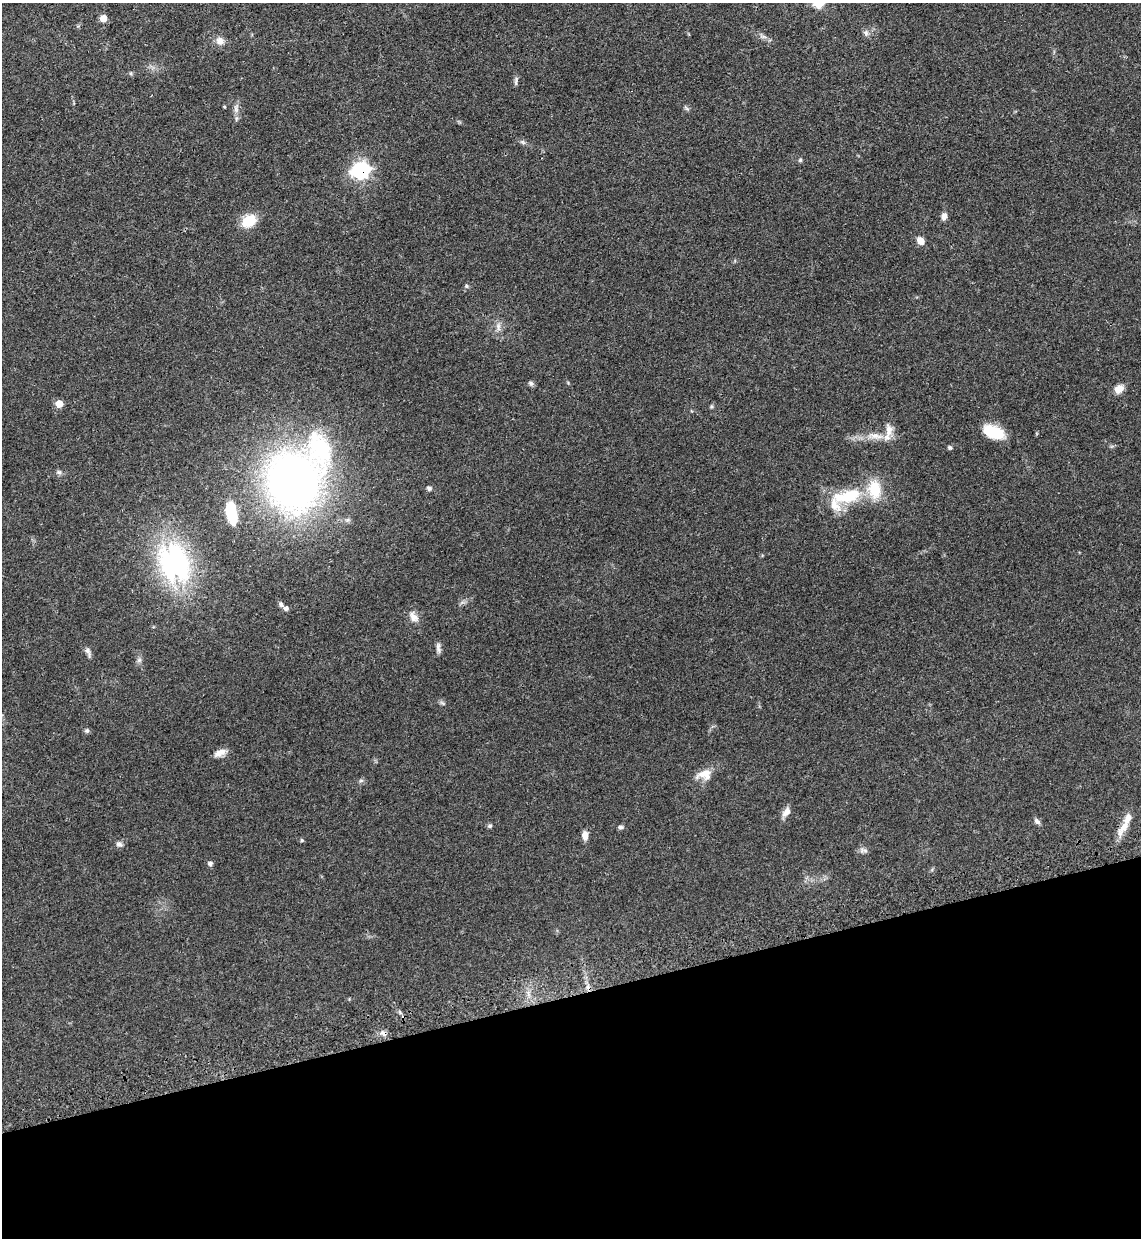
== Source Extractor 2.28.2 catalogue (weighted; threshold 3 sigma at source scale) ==
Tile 14 of 4 x 4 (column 2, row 4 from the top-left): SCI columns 1338-2476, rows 73-1308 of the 5070 x 5089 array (HDU 1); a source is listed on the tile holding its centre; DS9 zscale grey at full resolution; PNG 1143 x 1240 px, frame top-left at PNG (2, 3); no overlay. Shown black and unused: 20% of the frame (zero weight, under 3 of 4 exposures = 6% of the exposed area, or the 3 px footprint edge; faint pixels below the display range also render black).
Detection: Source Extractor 2.28.2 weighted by HDU 2 'WHT'; one run over the whole footprint, this tile lists its part. Background 0.0412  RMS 0.0064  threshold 0.029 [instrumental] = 3 sigma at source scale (4.5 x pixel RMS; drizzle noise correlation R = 1.50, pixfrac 1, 0.05/0.05 arcsec/px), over >= 5 px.
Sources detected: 56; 1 inside a brighter object's white glare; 1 cosmic-ray / hot-pixel residue — not listed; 4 inside a brighter listed object's ellipse — not listed separately; the other 50 listed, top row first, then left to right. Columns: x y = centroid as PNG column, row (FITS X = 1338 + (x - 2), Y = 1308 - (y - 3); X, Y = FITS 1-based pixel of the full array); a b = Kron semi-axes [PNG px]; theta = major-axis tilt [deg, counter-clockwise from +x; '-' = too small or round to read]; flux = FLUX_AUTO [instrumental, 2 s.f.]
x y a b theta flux
103 18 7 6 - 6.4
866 33 8 7 - 2.1
763 37 9 4 -8 1.8
220 41 10 9 - 4.3
516 81 13 3 86 1.4
224 107 3 3 - 0.6
687 108 10 2 -36 0.91
236 109 12 6 -83 3
523 142 8 5 -26 1.4
800 160 5 5 - 0.88
361 170 8 8 - 150
944 216 9 6 82 3.2
249 221 14 11 34 16
921 241 7 6 - 5.8
466 286 6 5 - 1.1
498 327 13 6 -81 3.2
531 383 7 6 - 1.6
1119 389 11 8 39 5.9
59 404 6 6 - 6.8
889 430 19 10 -89 6.4
993 432 24 13 -22 18
875 436 25 8 -9 8.7
950 447 5 5 - 1.1
320 448 58 32 -72 64
59 472 7 6 - 1.5
293 481 39 36 -76 450
429 488 7 6 - 1.4
849 497 30 20 -4 25
231 513 24 11 -79 21
175 562 44 33 -66 110
281 604 8 6 -52 1.7
414 617 17 10 -56 4.7
438 647 15 5 -82 2.4
88 652 13 6 -68 2.2
139 660 7 6 - 1.7
442 703 9 3 -45 1
87 730 7 6 - 1.3
220 753 16 7 25 4.9
704 774 21 13 10 7.7
786 812 13 8 51 4
1037 821 9 6 -46 2
490 826 6 5 - 1.2
620 827 7 5 -1 1.3
1124 827 32 9 56 8.1
585 835 9 6 -85 4.7
302 840 5 4 - 0.86
119 844 9 6 -27 1.9
865 851 9 6 -14 1.8
210 863 6 6 - 1.5
383 1033 10 7 -29 2.7
Overlapping masked pixels (flux is a lower limit): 2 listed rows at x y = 361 170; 383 1033